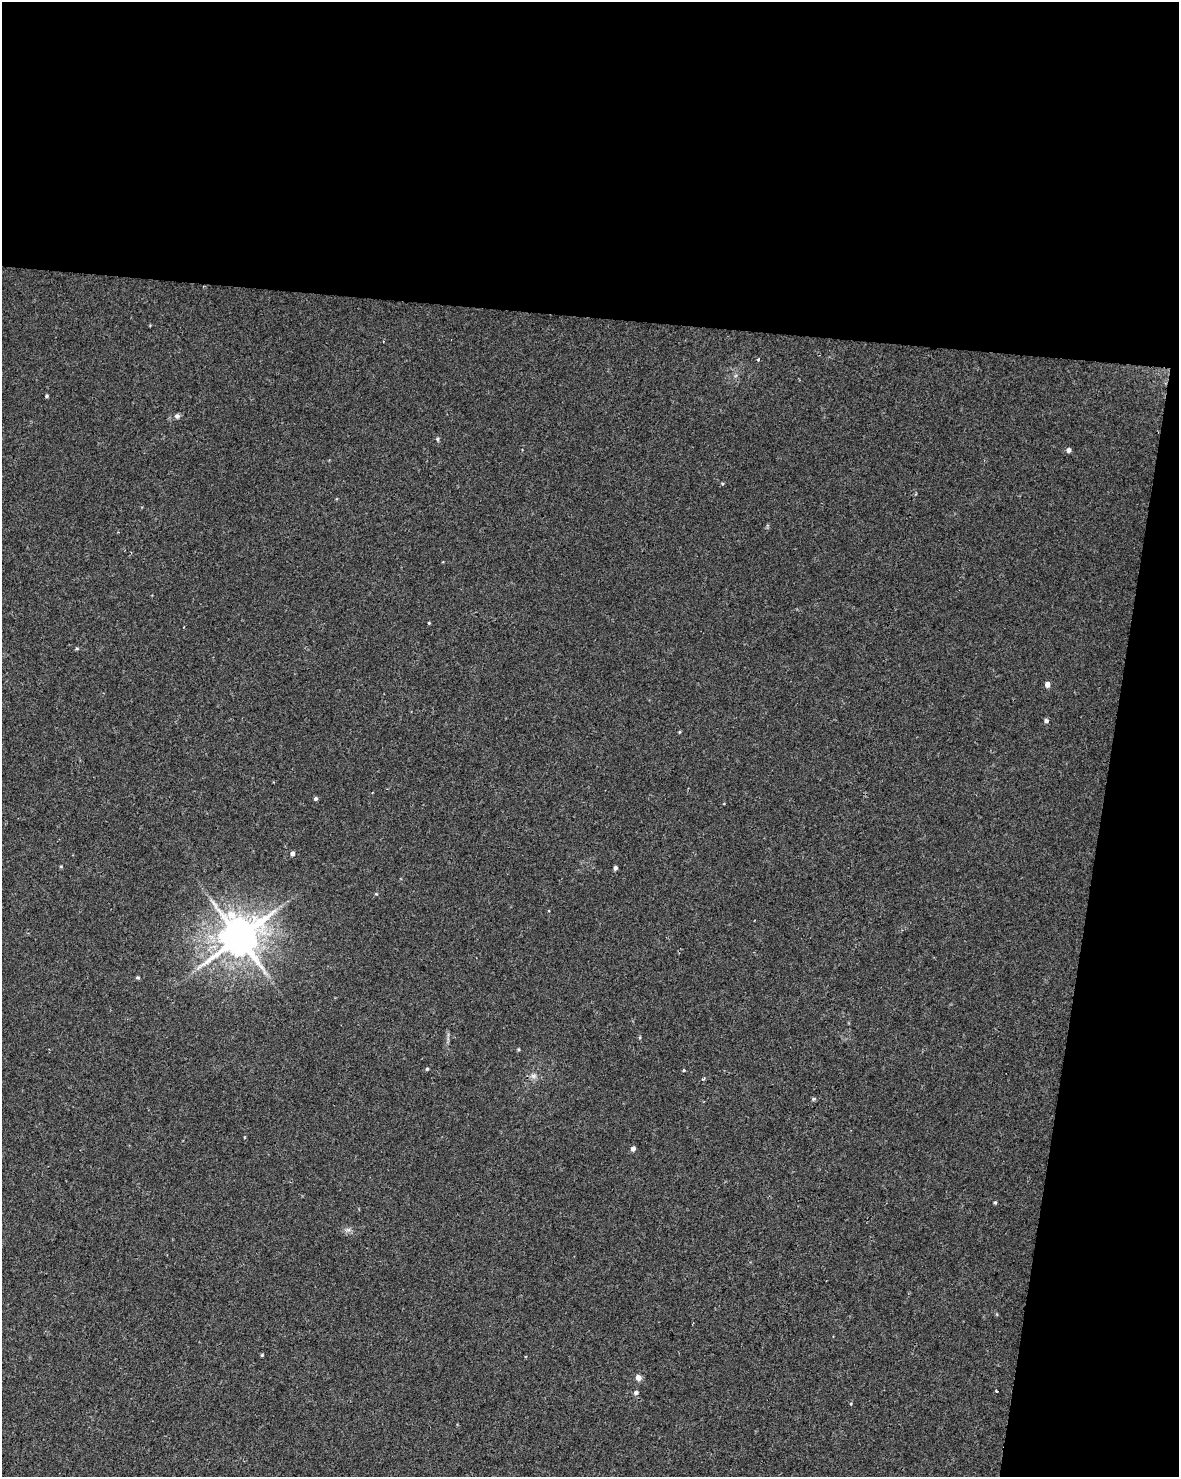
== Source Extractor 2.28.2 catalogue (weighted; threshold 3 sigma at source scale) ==
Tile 4 of 4 x 3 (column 4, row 1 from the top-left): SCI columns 3539-4715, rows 3234-4708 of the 4715 x 4936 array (HDU 1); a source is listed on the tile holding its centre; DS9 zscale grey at full resolution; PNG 1181 x 1479 px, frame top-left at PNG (2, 2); no overlay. Shown black and unused: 27% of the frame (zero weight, under 2 of 3 exposures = <1% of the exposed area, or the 3 px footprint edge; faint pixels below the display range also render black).
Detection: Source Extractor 2.28.2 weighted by HDU 2 'WHT'; one run over the whole footprint, this tile lists its part. Background 0.045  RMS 0.0065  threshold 0.0291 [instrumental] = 3 sigma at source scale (4.5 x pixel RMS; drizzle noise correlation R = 1.50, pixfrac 1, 0.0396/0.0396 arcsec/px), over >= 5 px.
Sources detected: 29; all 29 listed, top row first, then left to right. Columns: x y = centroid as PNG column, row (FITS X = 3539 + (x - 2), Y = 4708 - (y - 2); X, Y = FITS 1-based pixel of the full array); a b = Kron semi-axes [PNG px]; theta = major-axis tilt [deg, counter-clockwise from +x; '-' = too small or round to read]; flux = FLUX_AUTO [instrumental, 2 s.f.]
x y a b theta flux
758 360 4 3 - 0.69
47 396 4 4 - 1
177 416 7 6 - 1.8
437 439 6 4 -75 0.93
1068 450 5 5 - 2.1
429 623 3 3 - 0.61
77 648 5 3 - 0.74
1047 684 5 4 - 4.3
1046 721 5 5 - 1.5
679 732 5 3 - 0.54
315 799 5 4 - 1.2
292 853 5 5 - 2.1
61 866 5 3 - 0.58
615 868 4 4 - 1.7
376 894 5 3 - 0.62
239 937 12 11 - 2200
138 977 5 5 - 0.95
427 1069 4 4 - 0.83
683 1070 4 3 - 0.73
533 1076 9 7 -1 2.6
703 1079 3 3 - 1.8
813 1099 5 4 - 0.88
633 1149 5 5 - 2.3
995 1202 4 3 - 0.84
348 1230 9 4 8 1.8
262 1355 4 4 - 0.7
638 1377 6 6 - 3.5
996 1391 3 2 - 1
636 1392 7 6 - 1.5